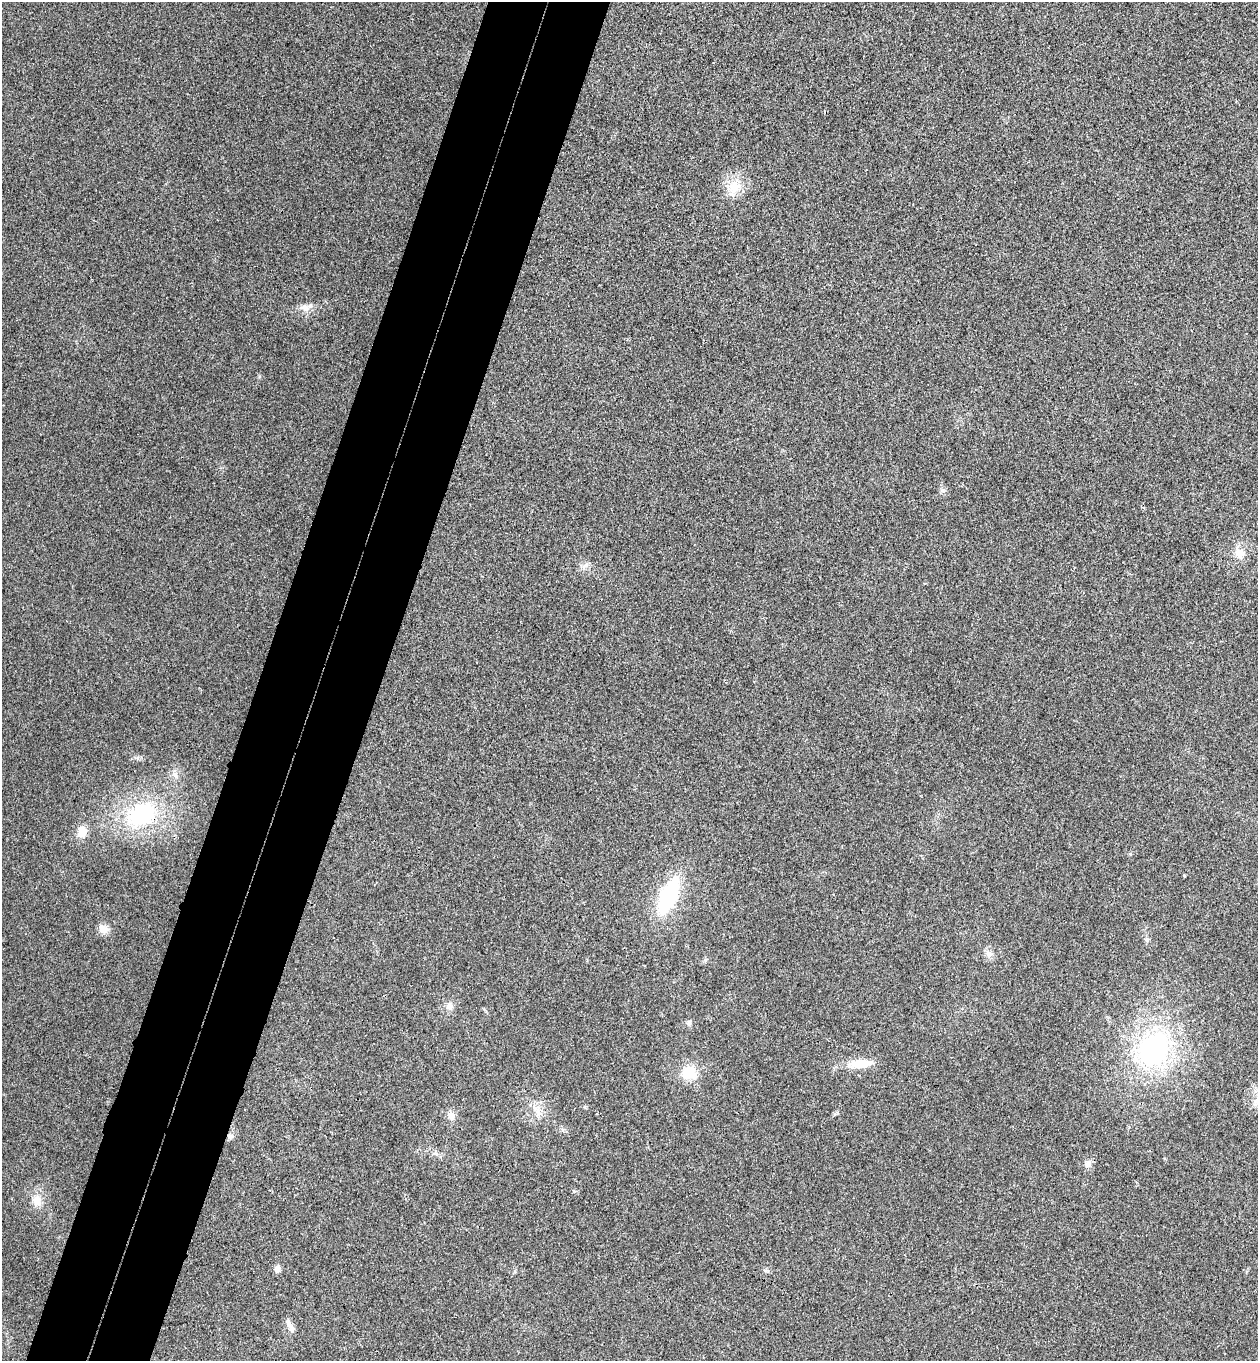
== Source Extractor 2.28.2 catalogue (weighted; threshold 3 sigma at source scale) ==
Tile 7 of 4 x 4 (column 3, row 2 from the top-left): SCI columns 2703-3958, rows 2745-4103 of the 5534 x 5489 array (HDU 1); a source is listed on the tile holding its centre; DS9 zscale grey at full resolution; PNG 1260 x 1363 px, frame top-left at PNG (2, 2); no overlay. Shown black and unused: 10% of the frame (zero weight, under 3 of 4 exposures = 6% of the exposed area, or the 3 px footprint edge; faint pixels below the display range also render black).
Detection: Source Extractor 2.28.2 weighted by HDU 2 'WHT'; one run over the whole footprint, this tile lists its part. Background 0.0414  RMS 0.0068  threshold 0.0308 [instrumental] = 3 sigma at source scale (4.5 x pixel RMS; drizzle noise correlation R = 1.50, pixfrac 1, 0.05/0.05 arcsec/px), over >= 5 px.
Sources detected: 23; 1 inside a brighter listed object's ellipse — not listed separately; the other 22 listed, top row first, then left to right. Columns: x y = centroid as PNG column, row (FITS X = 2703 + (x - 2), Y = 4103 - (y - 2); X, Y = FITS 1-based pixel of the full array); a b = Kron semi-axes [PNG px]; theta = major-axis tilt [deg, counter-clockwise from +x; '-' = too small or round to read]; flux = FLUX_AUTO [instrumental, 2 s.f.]
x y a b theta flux
734 186 22 17 45 14
305 308 16 10 -11 5.3
1239 553 15 14 - 7.8
175 774 11 6 -46 2.8
141 815 37 26 30 64
82 831 14 12 76 8
668 896 35 14 66 71
103 929 13 10 -31 5.6
1147 939 6 6 - 1.6
989 954 10 9 - 3.8
449 1006 10 10 - 4.1
689 1023 8 6 -77 1.6
1153 1049 47 38 59 110
860 1064 28 11 3 14
689 1073 16 14 18 17
538 1112 14 7 -77 4.8
451 1115 12 9 -64 4.2
230 1136 9 6 -1 2.1
1088 1163 11 8 52 3.7
37 1201 16 12 87 8.1
277 1269 9 8 - 2.9
291 1328 10 8 -72 3.1
Overlapping masked pixels (flux is a lower limit): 2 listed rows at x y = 141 815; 230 1136
Unlisted compact peaks at least as high as the median listed source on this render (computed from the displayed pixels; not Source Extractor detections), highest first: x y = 259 376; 1184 875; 766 1271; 705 960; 585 1107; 1130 854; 574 1191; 943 490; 515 1271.